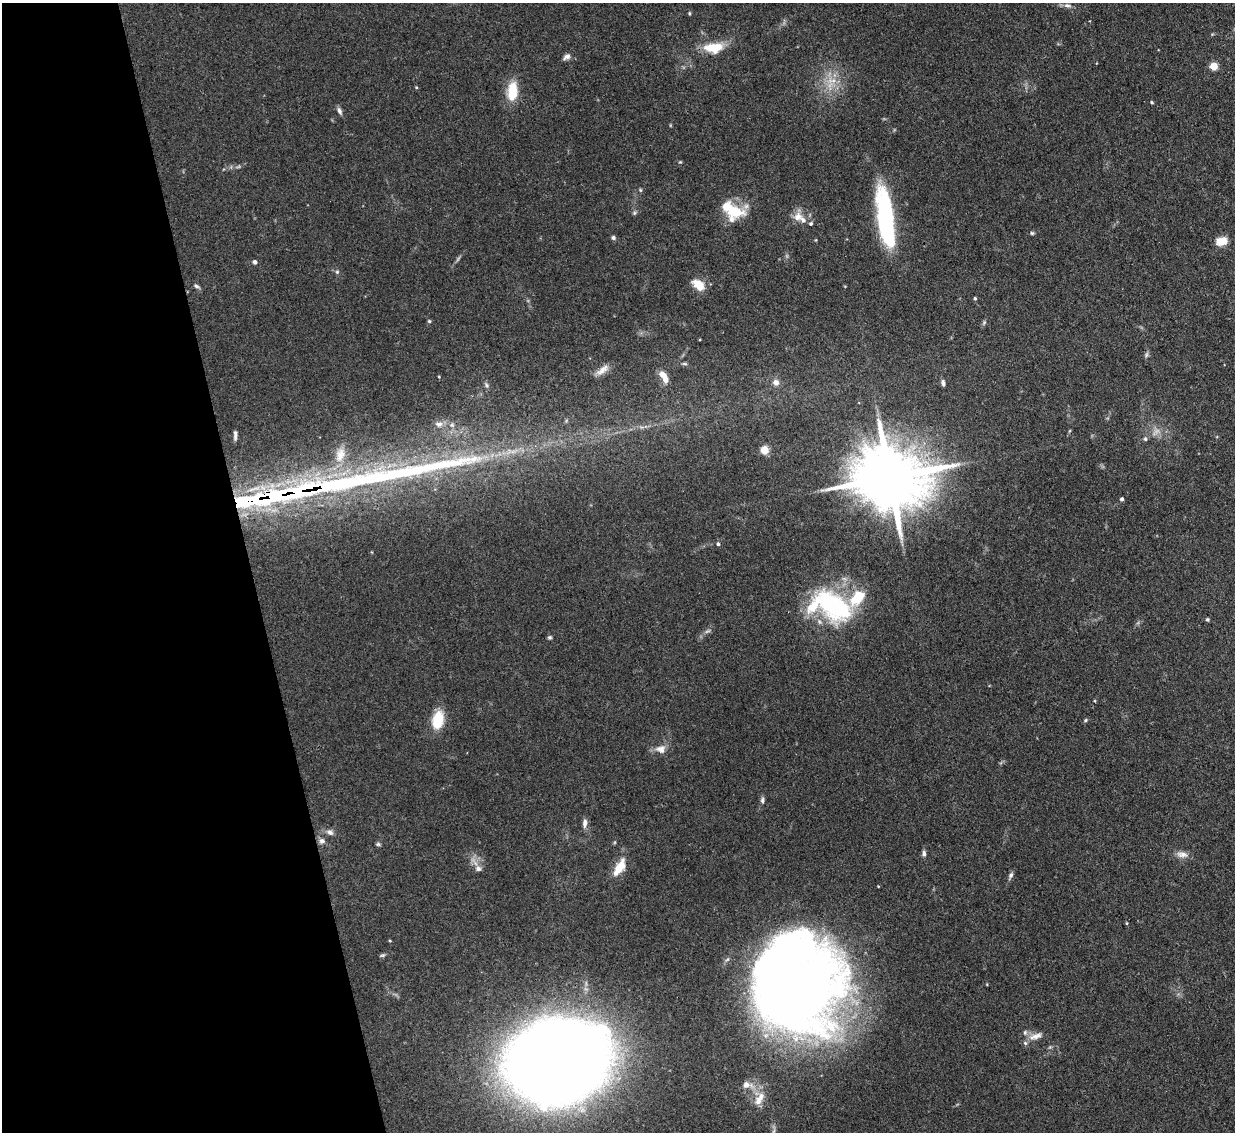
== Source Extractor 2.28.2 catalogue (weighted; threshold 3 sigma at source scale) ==
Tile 5 of 4 x 4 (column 1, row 2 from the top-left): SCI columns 28-1260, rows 2574-3703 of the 5021 x 5006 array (HDU 1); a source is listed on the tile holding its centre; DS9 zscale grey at full resolution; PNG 1237 x 1134 px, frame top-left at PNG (2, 3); no overlay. Shown black and unused: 20% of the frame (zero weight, under 3 of 4 exposures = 4% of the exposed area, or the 3 px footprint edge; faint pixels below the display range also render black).
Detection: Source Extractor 2.28.2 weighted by HDU 2 'WHT'; one run over the whole footprint, this tile lists its part. Background 0.0934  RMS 0.0052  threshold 0.0234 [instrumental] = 3 sigma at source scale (4.5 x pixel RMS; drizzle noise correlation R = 1.50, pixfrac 1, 0.05/0.05 arcsec/px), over >= 5 px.
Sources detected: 81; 5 too faint to see at this stretch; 1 inside a brighter object's white glare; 1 long thin detection or spike segment (spike, bleed or trail) — not listed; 8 inside a brighter listed object's ellipse — not listed separately; the other 66 listed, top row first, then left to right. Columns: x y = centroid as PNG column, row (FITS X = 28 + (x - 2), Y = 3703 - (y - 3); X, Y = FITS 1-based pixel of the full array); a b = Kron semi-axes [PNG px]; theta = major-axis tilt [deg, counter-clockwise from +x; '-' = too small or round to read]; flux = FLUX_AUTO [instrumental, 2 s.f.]
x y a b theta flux
1067 5 10 5 -12 1.8
689 13 4 4 - 0.58
714 48 20 11 4 15
567 57 11 6 32 2.1
1214 66 5 5 - 17
416 87 4 3 - 0.49
512 91 22 11 85 14
1152 102 4 4 - 0.56
339 111 10 5 -69 1.8
680 162 4 4 - 0.49
640 190 5 5 - 0.66
734 211 21 17 -6 20
634 213 7 5 -71 0.99
798 217 14 12 0 5.4
886 219 61 14 -82 78
811 223 6 5 - 0.89
1032 233 5 5 - 0.74
613 238 6 5 - 1.2
1221 241 12 8 11 7
255 262 5 4 - 1.5
337 272 5 5 - 0.81
698 285 14 9 -41 9.4
196 286 10 5 -27 1.3
975 298 4 4 - 0.74
429 321 5 4 - 0.81
984 323 7 5 69 0.94
1146 355 8 5 72 1.2
684 364 7 3 -9 0.84
602 370 20 8 36 4.4
663 375 10 7 -44 4.9
776 382 9 8 - 2.8
943 383 8 5 -80 1.4
486 385 8 5 -55 1.2
439 424 11 8 2 2.8
235 435 12 4 89 1.8
1145 439 6 5 - 1.1
764 450 5 5 - 21
340 455 23 14 74 11
889 478 22 16 3 5800
337 485 180 24 8 200
1122 499 4 4 - 1.1
718 544 5 5 - 0.91
833 605 46 27 -42 67
1207 620 4 4 - 0.77
550 637 5 5 - 0.94
1095 701 5 3 - 0.42
438 719 14 9 76 21
1085 720 6 4 29 0.79
661 749 14 12 0 4.5
762 800 8 5 89 1.4
585 823 11 6 85 2.6
330 832 10 8 -22 2.4
322 841 8 7 - 2.2
378 844 7 4 -9 0.88
924 853 8 5 -89 1.4
1182 854 17 9 -6 3.6
619 867 23 10 59 9.8
478 868 9 8 - 2.6
1011 875 8 5 62 1.4
1127 923 5 3 - 0.48
382 955 7 4 25 0.91
797 984 86 75 -86 700
1035 1036 17 9 13 4.4
557 1062 56 47 16 2200
747 1085 17 10 -9 5.2
759 1098 23 13 69 7.8
Overlapping masked pixels (flux is a lower limit): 1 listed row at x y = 337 485
Isophote crosses this tile's border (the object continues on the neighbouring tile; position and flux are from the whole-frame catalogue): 1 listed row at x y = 797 984